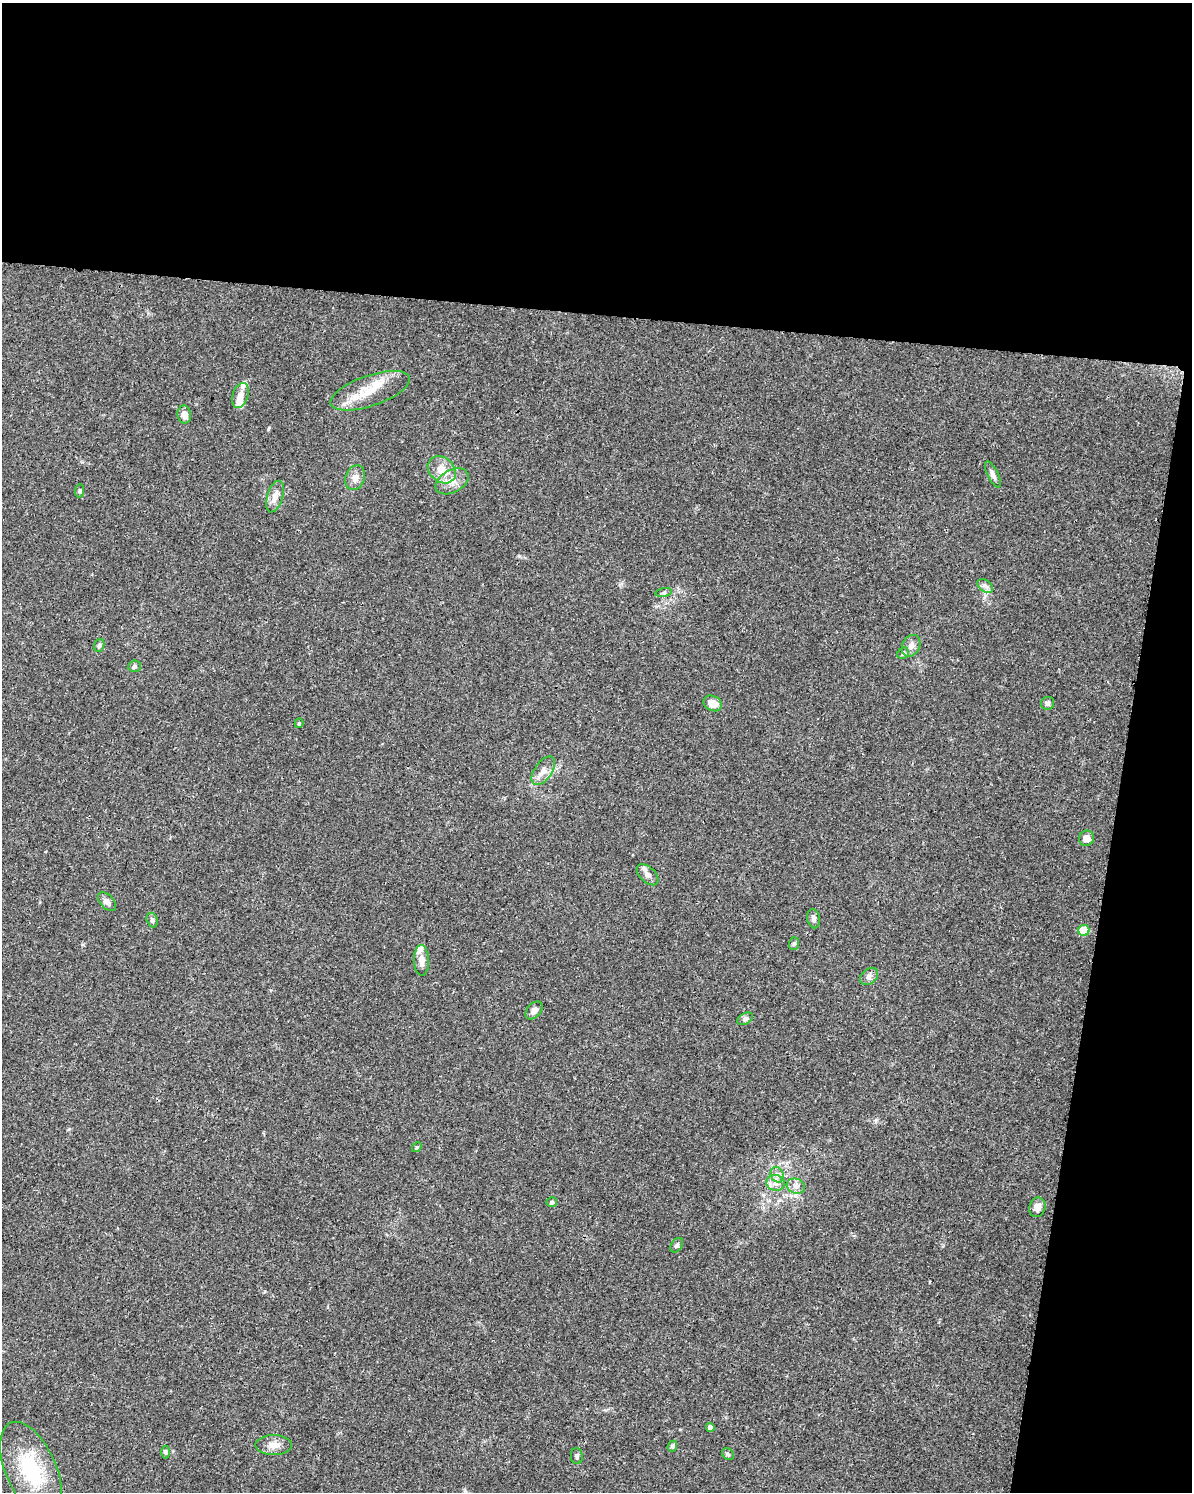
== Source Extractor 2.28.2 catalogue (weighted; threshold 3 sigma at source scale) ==
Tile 4 of 4 x 3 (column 4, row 1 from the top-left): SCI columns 3573-4762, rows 3213-4702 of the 4784 x 4997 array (HDU 1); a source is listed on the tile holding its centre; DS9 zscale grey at full resolution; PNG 1194 x 1494 px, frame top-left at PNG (2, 3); each listed source drawn as its Kron ellipse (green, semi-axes under 4 px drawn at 4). Shown black and unused: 27% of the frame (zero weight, under 3 of 4 exposures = <1% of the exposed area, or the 3 px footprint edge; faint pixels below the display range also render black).
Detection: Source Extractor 2.28.2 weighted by HDU 2 'WHT'; one run over the whole footprint, this tile lists its part. Background 0.0366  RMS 0.0034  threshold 0.0152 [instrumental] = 3 sigma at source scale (4.5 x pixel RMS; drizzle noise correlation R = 1.50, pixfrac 1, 0.0396/0.0396 arcsec/px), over >= 5 px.
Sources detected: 47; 3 inside a brighter listed object's ellipse — not listed separately; the other 44 listed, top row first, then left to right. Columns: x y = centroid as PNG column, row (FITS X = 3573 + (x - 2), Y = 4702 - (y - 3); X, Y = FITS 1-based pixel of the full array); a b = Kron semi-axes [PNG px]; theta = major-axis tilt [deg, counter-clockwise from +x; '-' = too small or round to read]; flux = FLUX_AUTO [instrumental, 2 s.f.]
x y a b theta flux
370 391 42 15 19 10
240 395 13 7 72 2.7
184 415 9 7 -81 2.3
442 470 15 12 -41 4.8
993 474 14 5 -63 1.2
355 478 13 9 68 2.3
452 481 18 11 28 3.7
79 491 7 4 84 0.49
275 497 16 8 73 2.6
985 586 9 5 -36 1.1
664 593 8 4 9 0.65
99 645 7 5 70 0.59
911 646 11 8 62 1.8
903 653 6 5 - 0.6
135 666 6 5 - 0.72
712 703 10 7 -27 3.5
1048 703 6 6 - 0.79
299 723 5 3 - 0.49
543 771 16 8 55 2.6
1086 838 8 7 - 2
648 875 13 7 -44 1.9
107 902 11 6 -47 1.7
814 919 10 6 -80 1.1
152 920 7 5 -72 0.74
1084 930 5 5 - 11
794 944 6 5 - 0.64
421 960 15 7 -88 2.6
869 976 10 7 41 1.4
534 1010 10 7 49 1.8
745 1019 8 5 30 0.73
417 1147 5 4 - 0.42
777 1175 8 6 -68 1.3
776 1183 9 8 - 1.9
796 1186 9 7 -18 1.6
552 1202 5 5 - 0.85
1037 1207 10 8 70 2.2
677 1245 8 5 56 0.84
710 1427 4 4 - 1.6
274 1445 18 10 0 2.9
672 1446 5 4 - 0.61
166 1452 6 4 -89 0.53
728 1454 6 5 - 0.58
577 1456 8 6 -85 0.85
31 1470 51 25 -67 23
Unlisted compact peaks at least as high as the median listed source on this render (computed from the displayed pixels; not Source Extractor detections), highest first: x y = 268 429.